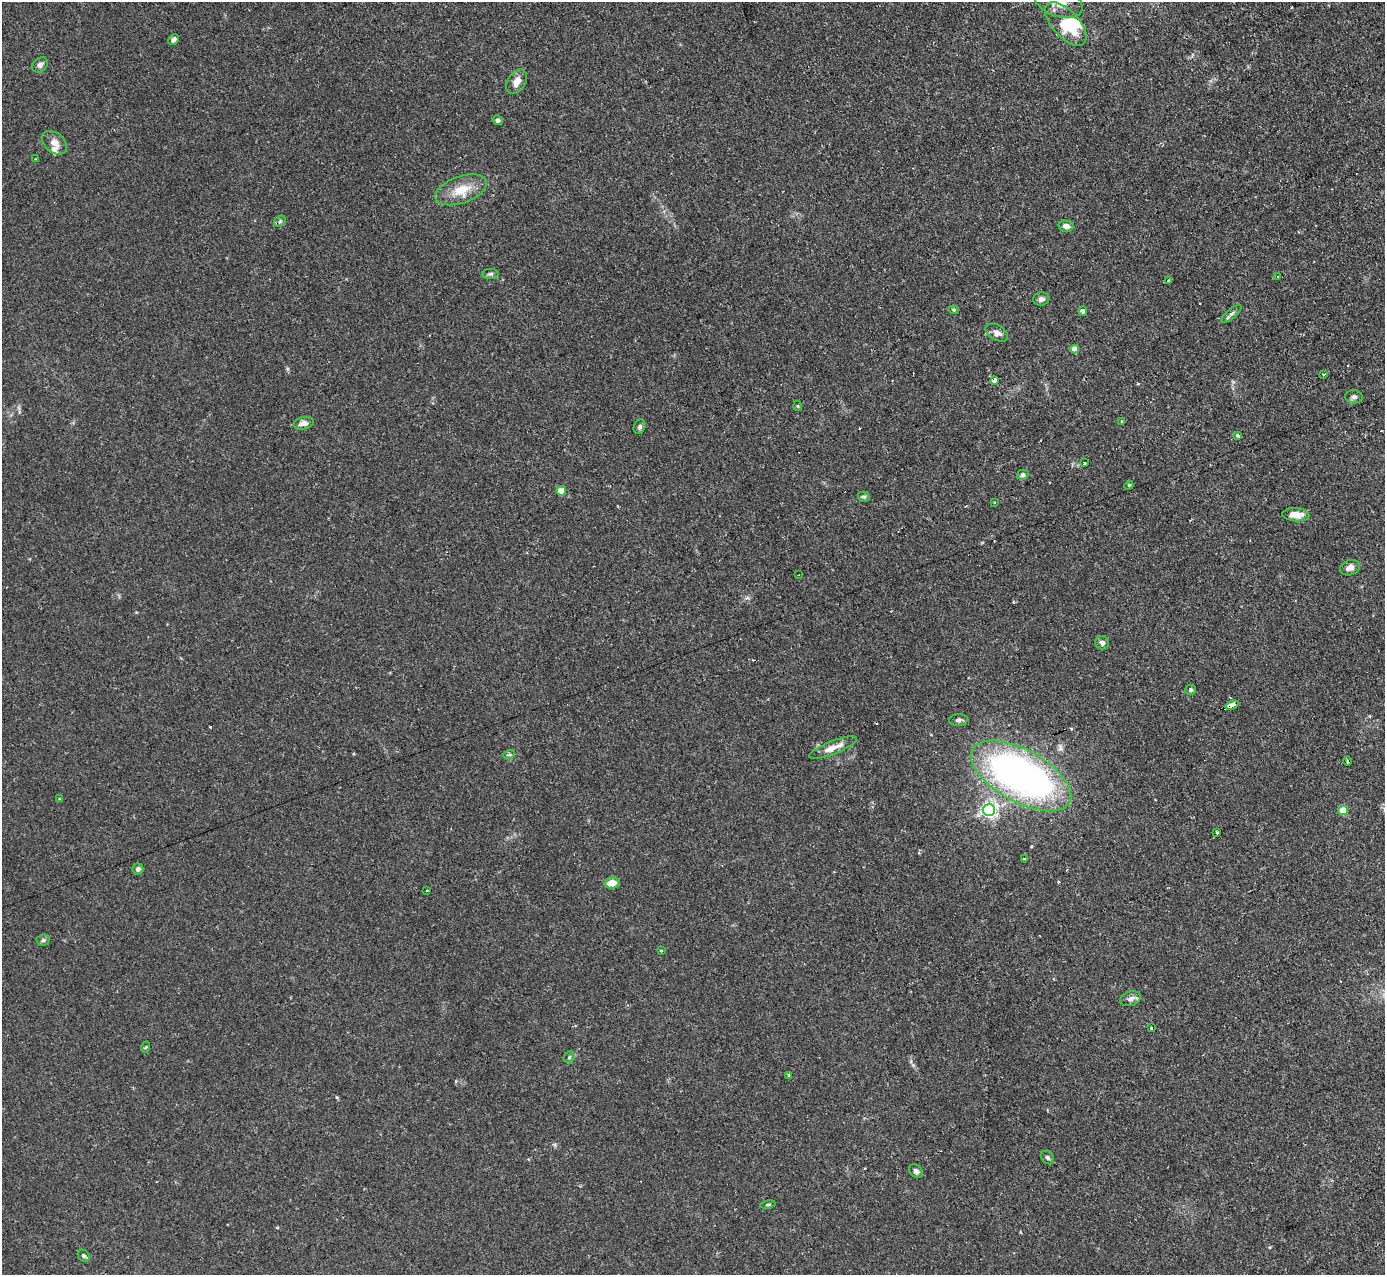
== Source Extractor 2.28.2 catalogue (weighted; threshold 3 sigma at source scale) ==
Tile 10 of 4 x 4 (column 2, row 3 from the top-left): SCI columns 1384-2766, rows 1419-2691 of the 5533 x 5515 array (HDU 1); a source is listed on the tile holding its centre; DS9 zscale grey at full resolution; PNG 1387 x 1277 px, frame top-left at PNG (2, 2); each listed source drawn as its Kron ellipse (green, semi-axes under 4 px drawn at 4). Shown black and unused: <1% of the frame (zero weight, under 2 of 3 exposures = <1% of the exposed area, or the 3 px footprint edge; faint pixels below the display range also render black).
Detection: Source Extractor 2.28.2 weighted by HDU 2 'WHT'; one run over the whole footprint, this tile lists its part. Background 0.0666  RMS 0.0051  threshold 0.0229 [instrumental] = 3 sigma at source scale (4.5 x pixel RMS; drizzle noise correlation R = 1.50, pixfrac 1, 0.05/0.05 arcsec/px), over >= 5 px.
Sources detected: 76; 1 inside a brighter object's white glare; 9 cosmic-ray / hot-pixel residue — neither listed nor drawn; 2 inside a brighter listed object's ellipse — not listed separately; the other 64 listed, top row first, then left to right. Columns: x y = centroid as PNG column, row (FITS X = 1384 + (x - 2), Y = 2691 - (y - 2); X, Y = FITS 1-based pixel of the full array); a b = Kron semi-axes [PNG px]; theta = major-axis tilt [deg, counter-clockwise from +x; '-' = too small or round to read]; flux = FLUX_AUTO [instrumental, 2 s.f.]
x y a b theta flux
1059 2 25 14 -20 11
1066 24 27 13 -48 20
174 39 6 5 - 1.9
40 65 9 6 42 1.9
517 81 13 8 57 4.6
498 120 5 5 - 1.3
54 143 14 9 -40 4.3
35 159 3 3 - 0.59
461 190 27 13 19 11
280 221 6 5 - 1
1066 226 8 5 -8 2.5
490 274 8 5 3 1.1
1277 276 3 3 - 1.8
1168 280 4 4 - 0.62
1041 299 8 6 11 2
954 310 5 4 - 0.67
1083 311 4 4 - 2.4
1231 314 12 4 40 1.5
997 333 12 7 -31 2.7
1075 349 4 4 - 7
1324 374 3 2 - 0.62
994 380 3 3 - 77
1354 397 9 6 -7 1.5
798 406 5 3 - 0.45
1122 421 3 3 - 0.66
304 423 10 6 12 2.9
640 427 7 5 69 1.2
1237 435 4 3 - 1.1
1084 462 3 2 - 0.63
1023 475 6 5 - 1.4
1129 485 5 4 - 0.56
561 491 5 4 - 11
864 497 6 5 - 0.95
995 502 3 2 - 0.55
1296 515 13 6 -3 5.9
1350 568 10 7 18 2.8
799 575 2 2 - 0.43
1102 643 7 6 - 1.8
1191 690 5 5 - 1.2
1232 705 7 3 18 16
959 720 9 6 4 1.6
833 748 26 6 22 5.3
509 755 6 4 18 0.71
1347 761 5 3 - 0.6
1021 776 55 26 -29 230
60 799 4 3 - 0.49
989 810 6 6 - 150
1343 810 5 4 - 12
1217 832 4 3 - 2.4
1024 858 4 2 - 1.2
138 869 5 5 - 1.7
612 883 8 5 7 5.7
427 890 3 3 - 1.2
43 940 7 5 4 1
661 950 4 2 - 0.46
1130 999 10 7 18 2.3
1151 1028 3 2 - 0.81
146 1047 6 3 70 0.59
569 1057 6 5 - 0.86
789 1075 3 3 - 1
1047 1158 7 5 -46 1.1
916 1171 8 6 -39 1.6
768 1205 7 3 11 0.66
84 1256 6 5 - 1.2
Overlapping masked pixels (flux is a lower limit): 1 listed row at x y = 1232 705
Isophote crosses this tile's border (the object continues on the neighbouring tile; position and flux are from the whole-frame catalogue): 1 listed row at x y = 1059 2